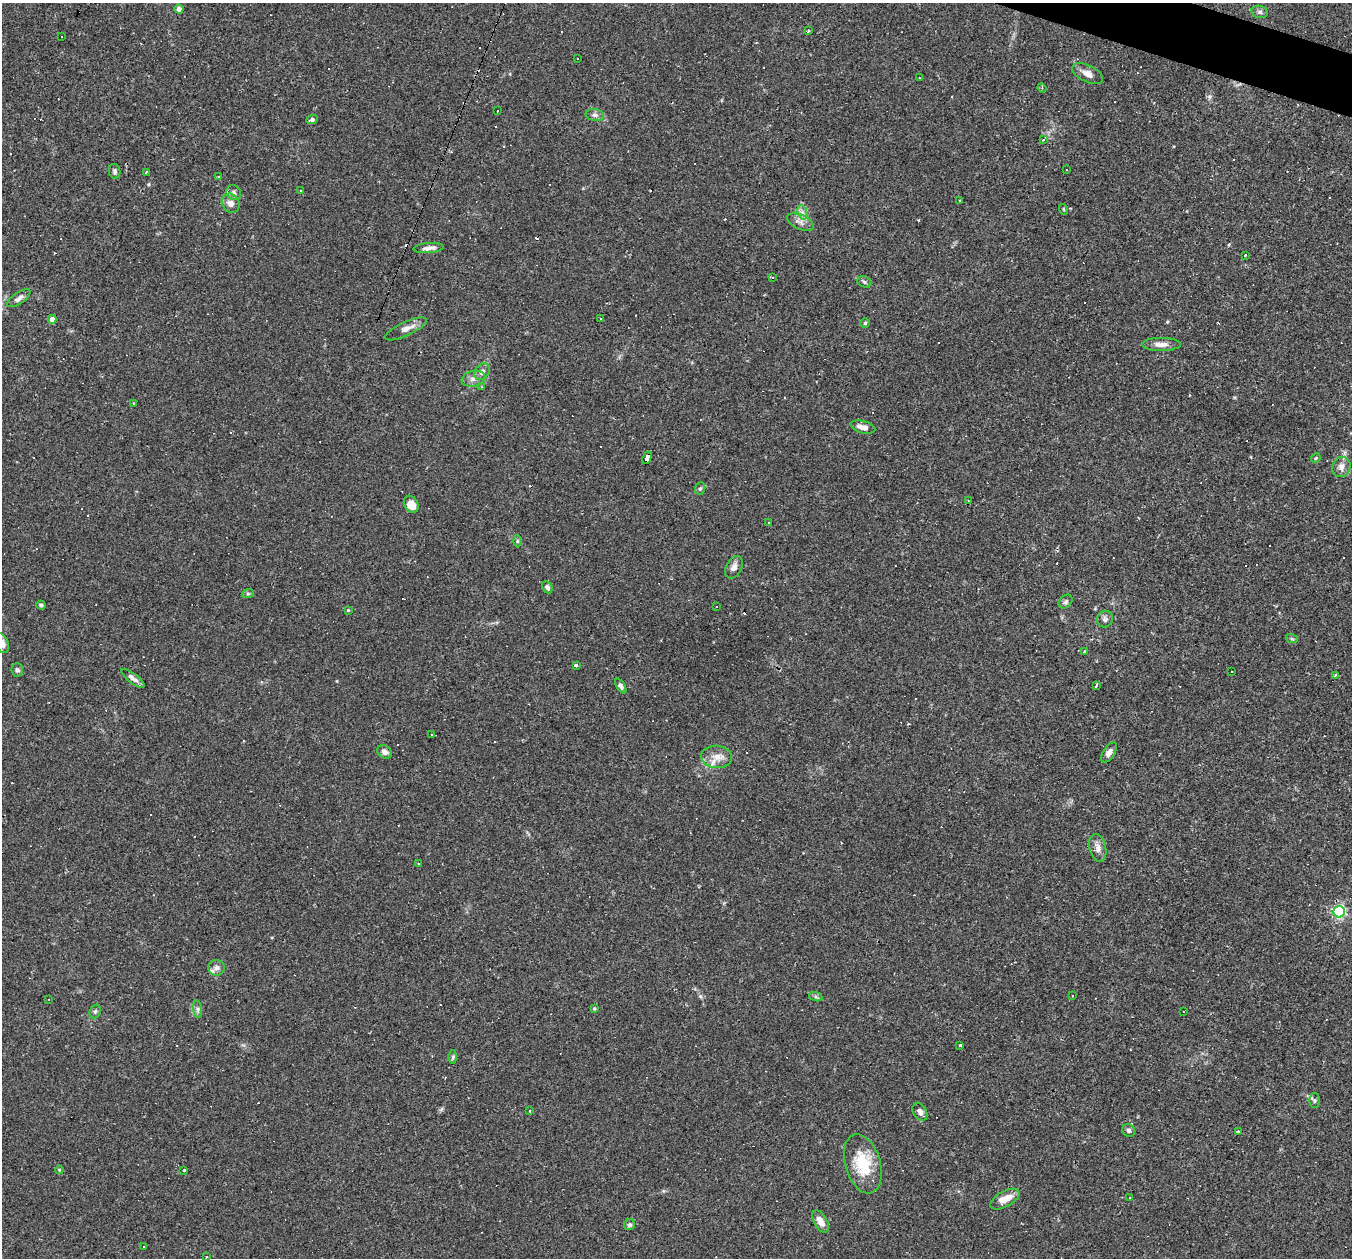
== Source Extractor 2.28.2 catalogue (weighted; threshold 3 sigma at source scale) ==
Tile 10 of 4 x 4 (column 2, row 3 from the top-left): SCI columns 1351-2700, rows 1517-2772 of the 5400 x 5416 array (HDU 1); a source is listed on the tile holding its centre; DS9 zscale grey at full resolution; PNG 1354 x 1260 px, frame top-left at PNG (2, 3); each listed source drawn as its Kron ellipse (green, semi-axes under 4 px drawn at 4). Shown black and unused: <1% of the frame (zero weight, under 2 of 3 exposures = <1% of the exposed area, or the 3 px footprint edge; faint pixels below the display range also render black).
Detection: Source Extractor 2.28.2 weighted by HDU 2 'WHT'; one run over the whole footprint, this tile lists its part. Background 0.0262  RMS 0.0043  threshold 0.0193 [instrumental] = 3 sigma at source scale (4.5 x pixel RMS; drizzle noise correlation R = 1.50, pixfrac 1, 0.05/0.05 arcsec/px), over >= 5 px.
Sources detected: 158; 61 cosmic-ray / hot-pixel residue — neither listed nor drawn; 2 inside a brighter listed object's ellipse — not listed separately; the other 95 listed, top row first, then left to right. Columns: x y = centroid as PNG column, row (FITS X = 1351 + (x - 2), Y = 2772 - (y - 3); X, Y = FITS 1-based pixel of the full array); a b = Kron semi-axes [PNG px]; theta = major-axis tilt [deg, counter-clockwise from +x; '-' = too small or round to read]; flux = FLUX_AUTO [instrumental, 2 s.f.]
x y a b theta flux
179 9 4 4 - 2
1260 12 8 6 -14 1.1
808 31 3 3 - 1.1
61 37 3 2 - 0.3
578 59 2 2 - 0.36
1087 74 16 8 -25 3.2
919 78 2 2 - 0.32
1042 88 4 4 - 0.56
497 111 2 2 - 0.35
595 115 9 6 -9 1.4
312 119 6 4 25 1.5
1044 139 3 3 - 1.7
1067 170 2 2 - 0.4
115 171 7 5 -79 1
146 172 3 3 - 1.1
219 177 3 2 - 0.52
300 190 3 2 - 0.31
234 193 8 7 - 1.3
959 201 3 3 - 0.75
231 203 10 8 -54 2.6
1063 209 5 3 - 0.39
802 212 7 4 -72 1.4
800 222 14 7 -24 2.4
429 248 15 5 4 2.3
1245 255 3 2 - 0.9
773 277 4 2 - 0.62
864 282 7 5 -24 0.83
19 298 13 5 34 2
52 319 4 4 - 3
600 319 3 2 - 0.67
865 323 5 5 - 0.54
406 329 22 7 25 3.2
1161 344 19 6 0 2.8
482 372 9 7 50 1.9
474 379 12 8 11 2.4
482 387 4 2 - 0.35
133 404 3 3 - 0.55
863 427 12 6 -15 3
647 458 6 4 66 46
1316 458 5 4 - 0.52
1341 467 10 8 65 2.8
700 488 6 5 - 0.71
968 500 3 2 - 0.27
411 504 9 6 -60 5.6
769 523 3 3 - 0.99
517 541 6 4 90 0.59
734 567 12 7 62 2.4
547 587 6 5 - 1.2
248 593 6 4 18 0.59
1066 602 8 6 45 0.92
41 605 4 4 - 0.9
716 607 2 2 - 0.37
348 610 4 3 - 0.4
1105 619 8 8 - 1.4
1292 639 6 4 -19 0.59
2 643 10 6 -69 2.6
1084 651 3 2 - 0.52
576 665 3 3 - 2.2
17 670 7 6 - 0.85
1232 672 2 2 - 0.28
1335 675 3 3 - 0.99
133 678 14 5 -37 2.1
1097 685 3 3 - 1
621 686 8 4 -57 1.2
431 735 3 2 - 0.55
385 752 8 6 -34 1.8
1109 753 11 6 57 2.3
717 757 15 11 -6 4.4
1098 848 14 8 -77 2.8
418 863 3 2 - 0.32
1339 912 6 5 - 73
217 968 8 8 - 1.6
1072 996 3 3 - 0.36
816 997 7 4 -19 0.75
49 999 3 2 - 0.4
594 1008 4 3 - 0.45
198 1009 9 4 -82 0.93
95 1011 7 5 68 0.82
1184 1012 3 3 - 0.72
960 1045 4 3 - 1.1
453 1057 6 4 88 0.87
1314 1100 7 5 -90 0.75
529 1111 3 2 - 0.44
920 1112 9 6 -58 2.1
1129 1130 7 6 - 1.1
1239 1132 3 3 - 1.9
863 1164 30 17 -74 16
59 1170 4 3 - 0.36
184 1170 4 3 - 0.31
1129 1197 3 2 - 0.37
1005 1199 16 7 29 6.2
821 1221 12 6 -60 4
630 1225 6 5 - 0.97
144 1246 3 2 - 0.37
207 1257 3 2 - 0.52
Overlapping masked pixels (flux is a lower limit): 1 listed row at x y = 647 458
Isophote crosses this tile's border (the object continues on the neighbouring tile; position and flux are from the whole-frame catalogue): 1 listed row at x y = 2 643